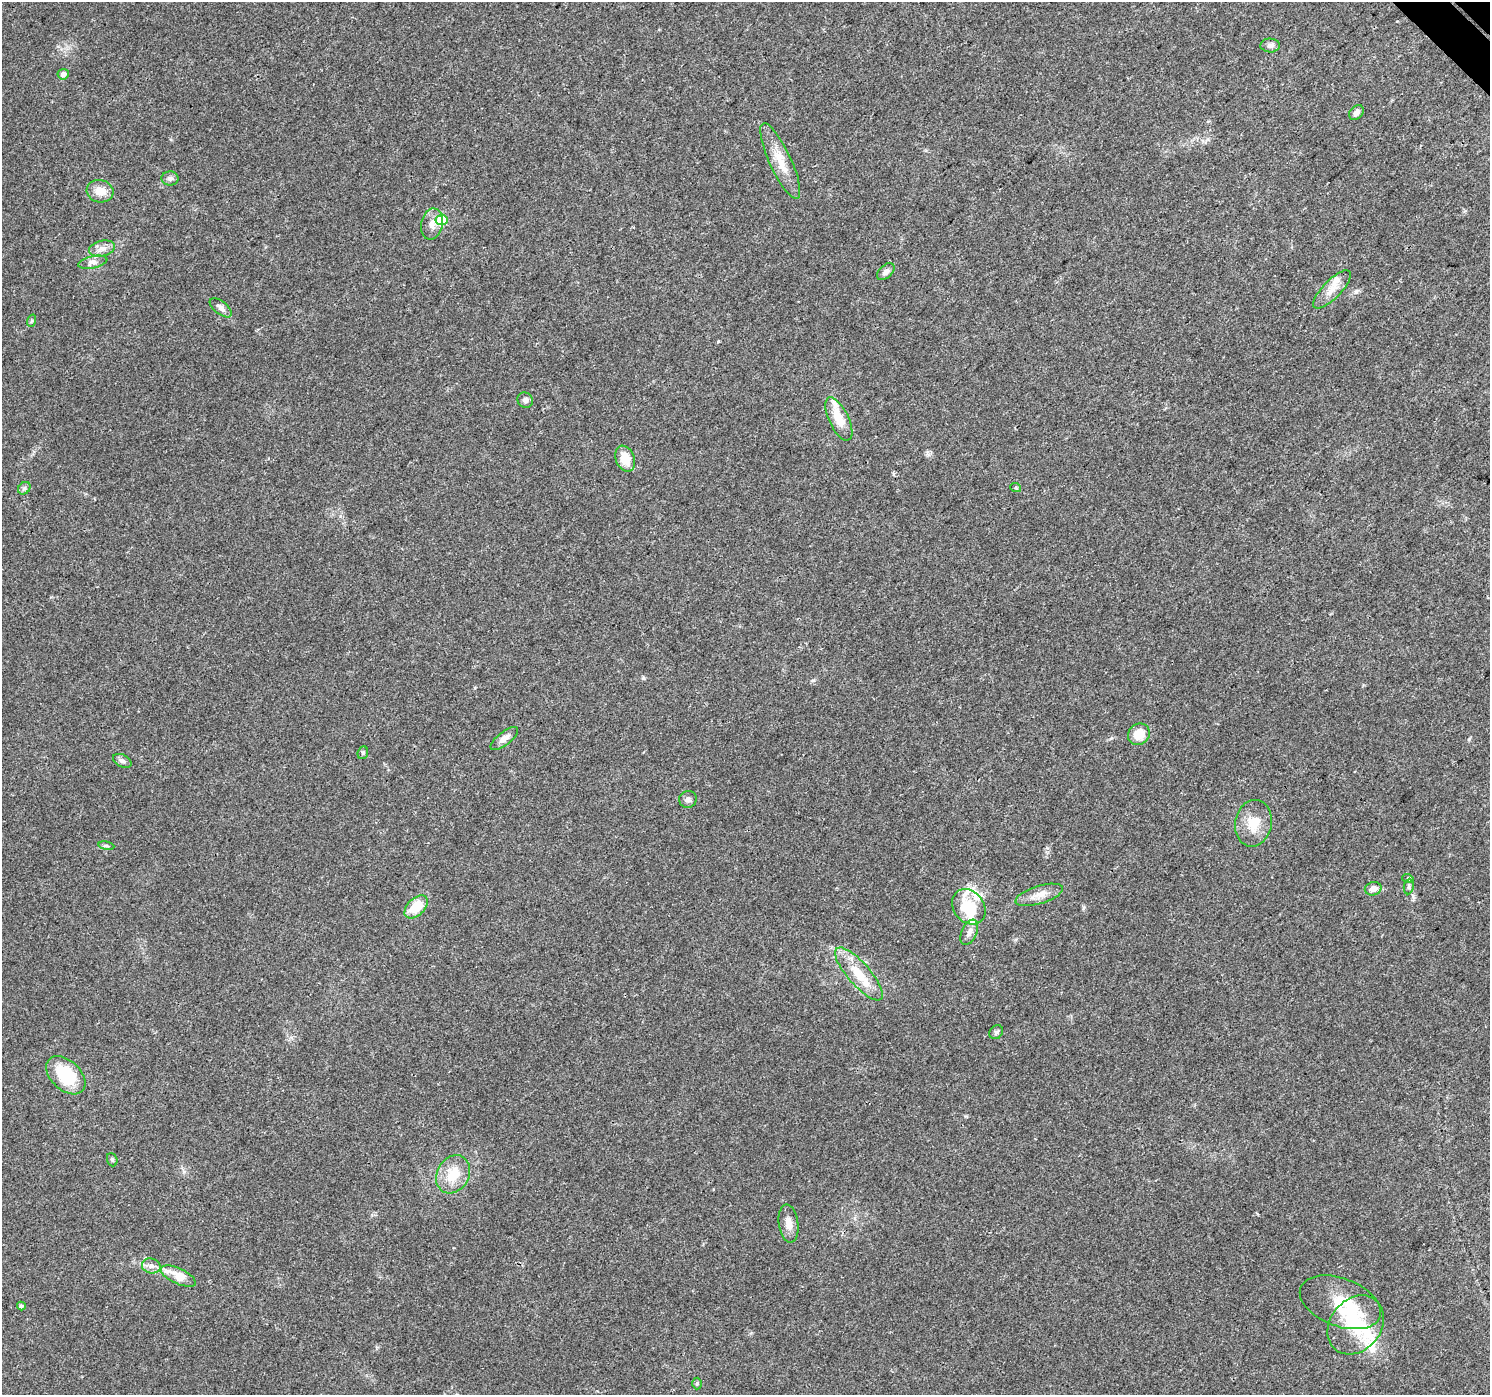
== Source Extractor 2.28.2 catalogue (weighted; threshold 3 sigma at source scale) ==
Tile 10 of 4 x 4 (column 2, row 3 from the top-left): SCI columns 1565-3052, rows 1682-3074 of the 6098 x 6083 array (HDU 1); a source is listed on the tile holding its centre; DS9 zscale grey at full resolution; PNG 1492 x 1397 px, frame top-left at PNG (2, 2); each listed source drawn as its Kron ellipse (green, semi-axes under 4 px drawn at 4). Shown black and unused: <1% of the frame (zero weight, under 3 of 4 exposures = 7% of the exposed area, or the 3 px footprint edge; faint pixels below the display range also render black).
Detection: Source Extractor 2.28.2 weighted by HDU 2 'WHT'; one run over the whole footprint, this tile lists its part. Background 0.0386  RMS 0.0038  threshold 0.0172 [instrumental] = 3 sigma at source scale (4.5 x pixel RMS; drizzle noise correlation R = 1.50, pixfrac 1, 0.0396/0.0396 arcsec/px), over >= 5 px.
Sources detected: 53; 8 inside a brighter listed object's ellipse — not listed separately; the other 45 listed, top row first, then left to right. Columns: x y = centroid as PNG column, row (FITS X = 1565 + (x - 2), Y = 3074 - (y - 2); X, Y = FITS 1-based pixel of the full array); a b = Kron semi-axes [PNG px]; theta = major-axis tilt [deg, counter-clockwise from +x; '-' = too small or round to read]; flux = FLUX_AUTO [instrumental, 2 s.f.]
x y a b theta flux
1270 45 10 7 -2 1.6
63 74 5 5 - 1.9
1356 113 8 6 47 1.8
780 161 41 11 -65 8.1
170 178 8 7 - 1.3
100 191 13 11 -13 4.8
442 220 6 5 - 17
432 224 16 10 79 3.4
102 248 13 7 13 2.4
93 262 15 6 12 1.9
886 272 10 6 42 1.7
1332 289 25 9 45 4.8
221 308 13 6 -38 1.7
31 321 6 4 70 0.51
525 400 8 7 - 1.4
839 419 23 10 -65 8.5
625 459 13 9 -67 7.4
24 488 7 5 45 0.86
1016 488 5 3 - 0.37
1139 734 11 10 - 6.6
504 739 16 6 38 2.3
363 753 6 5 - 0.64
122 761 10 6 -25 1.3
688 799 9 8 - 1.5
1253 823 23 18 79 8.5
106 846 8 4 -8 0.73
1408 879 6 3 -18 0.47
1409 887 8 5 84 0.83
1373 889 8 6 14 2.9
1039 895 24 9 17 4.3
416 907 14 8 44 11
969 907 19 15 -53 14
969 932 13 7 66 2
859 974 34 11 -49 10
996 1032 7 6 - 0.81
66 1075 23 14 -43 18
112 1160 7 5 -69 0.64
453 1174 20 16 59 9.6
789 1223 19 10 -83 3.7
151 1266 9 7 -15 1.9
178 1276 19 7 -25 8.1
1340 1302 42 24 -20 15
21 1306 4 4 - 0.69
1356 1325 32 25 51 18
697 1383 6 5 - 0.48
Unlisted compact peaks at least as high as the median listed source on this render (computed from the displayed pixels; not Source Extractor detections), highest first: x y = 643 678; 1469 739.